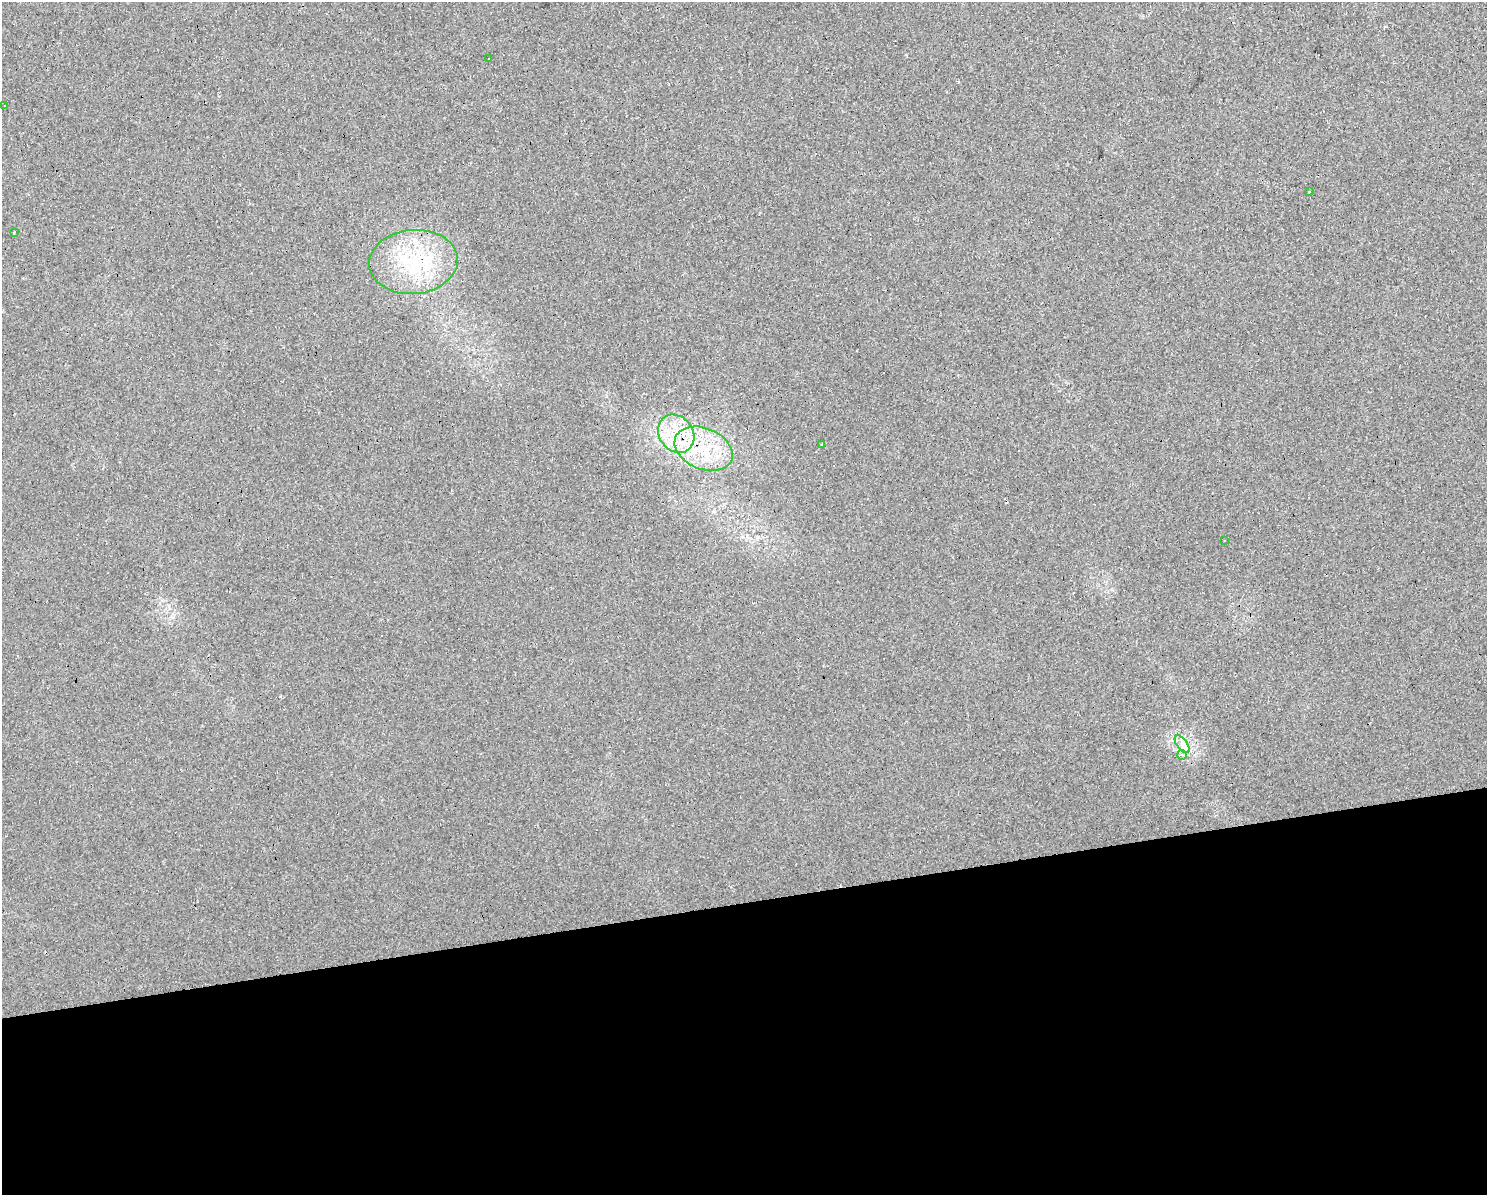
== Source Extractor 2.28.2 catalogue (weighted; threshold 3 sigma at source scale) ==
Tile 11 of 3 x 4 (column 2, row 4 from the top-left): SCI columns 1549-3033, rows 1-1193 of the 4537 x 4771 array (HDU 1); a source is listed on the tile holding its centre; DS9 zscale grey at full resolution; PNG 1489 x 1197 px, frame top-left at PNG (2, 2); each listed source drawn as its Kron ellipse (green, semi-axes under 4 px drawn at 4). Shown black and unused: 24% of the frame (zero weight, under 2 of 3 exposures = <1% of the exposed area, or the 3 px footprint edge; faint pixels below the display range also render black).
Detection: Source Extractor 2.28.2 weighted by HDU 2 'WHT'; one run over the whole footprint, this tile lists its part. Background 0.0206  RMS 0.006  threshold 0.0268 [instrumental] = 3 sigma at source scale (4.5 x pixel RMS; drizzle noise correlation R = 1.50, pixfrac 1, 0.0396/0.0396 arcsec/px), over >= 5 px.
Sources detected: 26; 13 cosmic-ray / hot-pixel residue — neither listed nor drawn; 2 inside a brighter listed object's ellipse — not listed separately; the other 11 listed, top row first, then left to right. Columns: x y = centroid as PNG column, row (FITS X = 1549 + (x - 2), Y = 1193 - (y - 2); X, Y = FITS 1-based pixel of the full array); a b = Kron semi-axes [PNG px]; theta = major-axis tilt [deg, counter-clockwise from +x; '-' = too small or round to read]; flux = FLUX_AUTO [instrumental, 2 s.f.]
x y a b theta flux
489 58 2 2 - 0.41
4 106 3 3 - 0.66
1309 192 3 3 - 5.4
14 232 3 3 - 0.64
413 262 44 32 5 49
676 434 20 17 -53 20
822 445 3 3 - 1.7
704 449 30 20 -23 31
1224 541 3 2 - 0.62
1182 744 10 5 -54 3.2
1182 755 5 5 - 1.2
Overlapping masked pixels (flux is a lower limit): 1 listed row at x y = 704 449
Unlisted compact peaks at least as high as the median listed source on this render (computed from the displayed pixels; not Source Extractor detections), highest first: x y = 280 696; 958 82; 1385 26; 906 55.